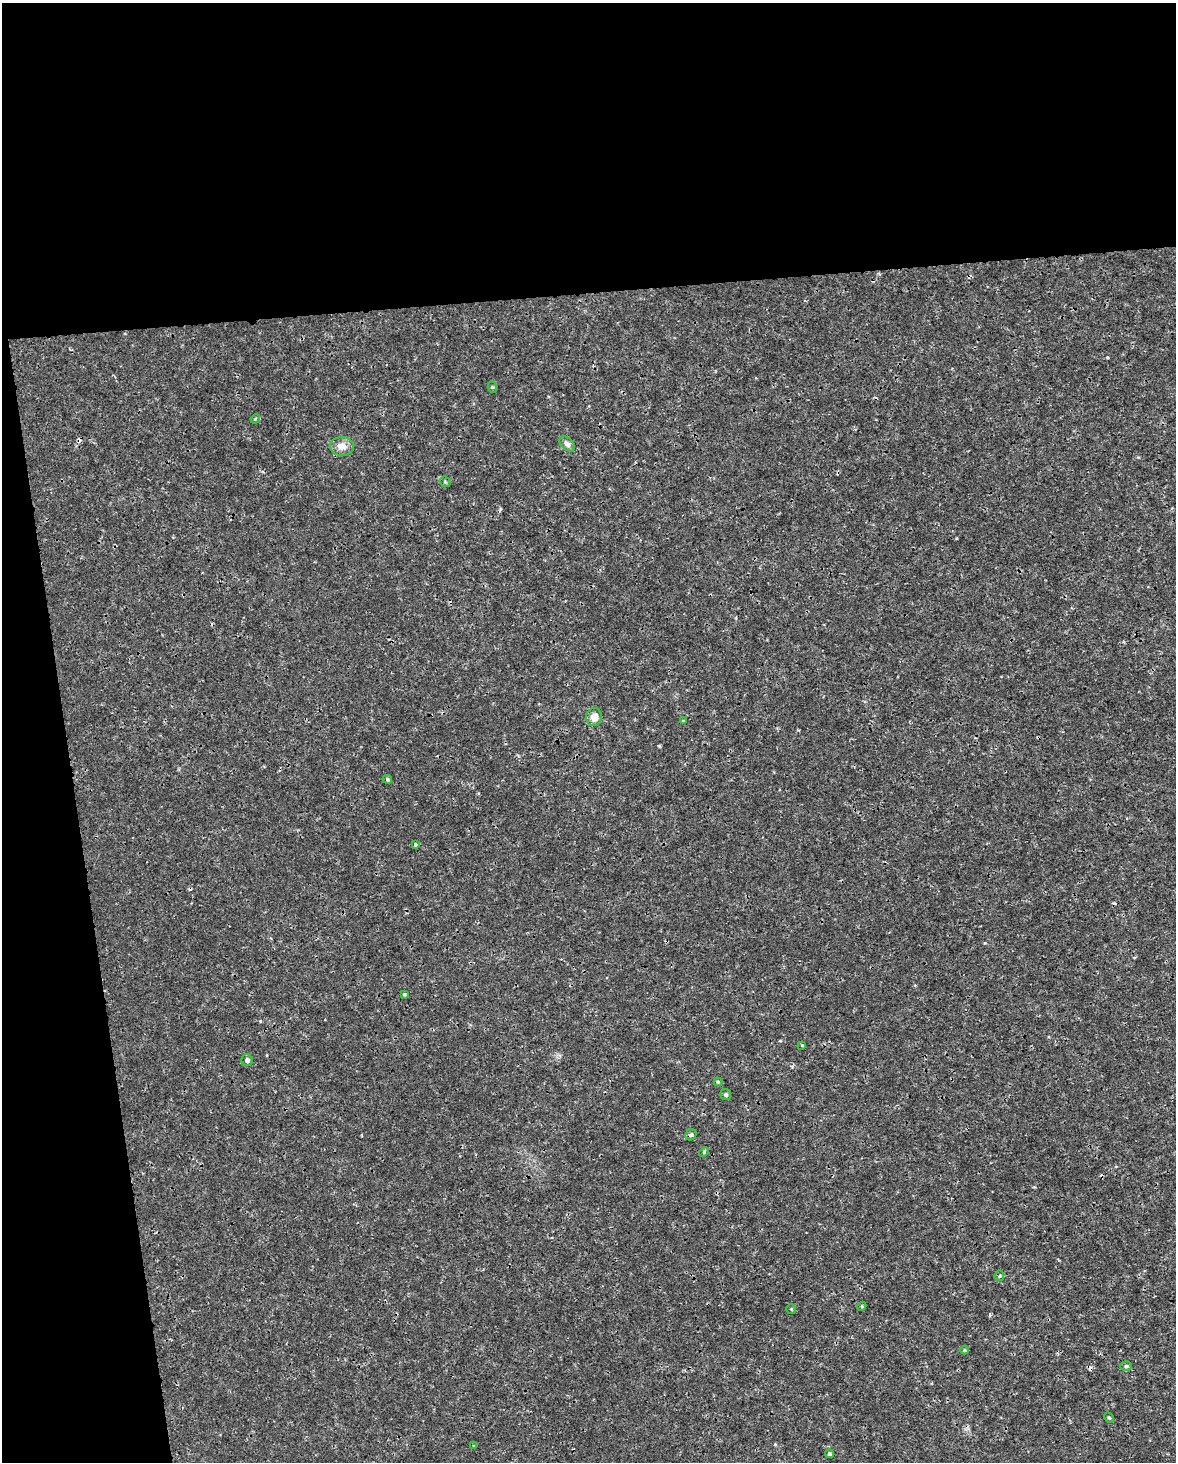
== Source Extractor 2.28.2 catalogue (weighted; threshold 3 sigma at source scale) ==
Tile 1 of 4 x 3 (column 1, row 1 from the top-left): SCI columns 1-1174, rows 2979-4438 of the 4694 x 4454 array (HDU 1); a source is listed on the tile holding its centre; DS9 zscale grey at full resolution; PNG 1178 x 1464 px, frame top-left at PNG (2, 3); each listed source drawn as its Kron ellipse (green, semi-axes under 4 px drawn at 4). Shown black and unused: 26% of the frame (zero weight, under 3 of 4 exposures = <1% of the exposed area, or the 3 px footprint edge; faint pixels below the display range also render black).
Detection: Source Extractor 2.28.2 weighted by HDU 2 'WHT'; one run over the whole footprint, this tile lists its part. Background 5.86e-04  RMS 8.8e-04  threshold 0.00397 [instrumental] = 3 sigma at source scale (4.5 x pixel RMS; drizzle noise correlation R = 1.50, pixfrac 1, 0.0396/0.0396 arcsec/px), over >= 5 px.
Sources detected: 28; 4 cosmic-ray / hot-pixel residue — neither listed nor drawn; the other 24 listed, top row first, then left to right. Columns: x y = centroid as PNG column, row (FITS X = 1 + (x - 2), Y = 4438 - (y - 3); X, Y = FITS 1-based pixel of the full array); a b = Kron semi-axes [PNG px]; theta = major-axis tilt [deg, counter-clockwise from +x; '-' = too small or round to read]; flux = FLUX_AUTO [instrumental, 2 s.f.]
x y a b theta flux
492 387 6 3 -71 0.096
255 419 5 4 - 0.093
567 444 9 6 -43 0.32
342 446 12 9 -2 0.8
445 482 6 4 -42 0.12
594 717 9 8 - 0.81
683 721 4 3 - 0.074
387 779 5 4 - 0.19
415 845 3 3 - 0.33
404 995 4 4 - 0.13
802 1045 3 3 - 0.11
247 1060 6 5 - 0.28
718 1082 4 4 - 0.11
726 1095 5 5 - 0.17
691 1135 6 5 - 0.18
704 1152 5 3 - 0.096
999 1276 5 4 - 0.12
862 1306 5 3 - 0.083
791 1309 4 4 - 0.096
964 1350 4 4 - 0.097
1126 1366 6 5 - 0.16
1109 1418 5 4 - 0.11
474 1446 4 3 - 0.083
829 1454 4 4 - 0.23